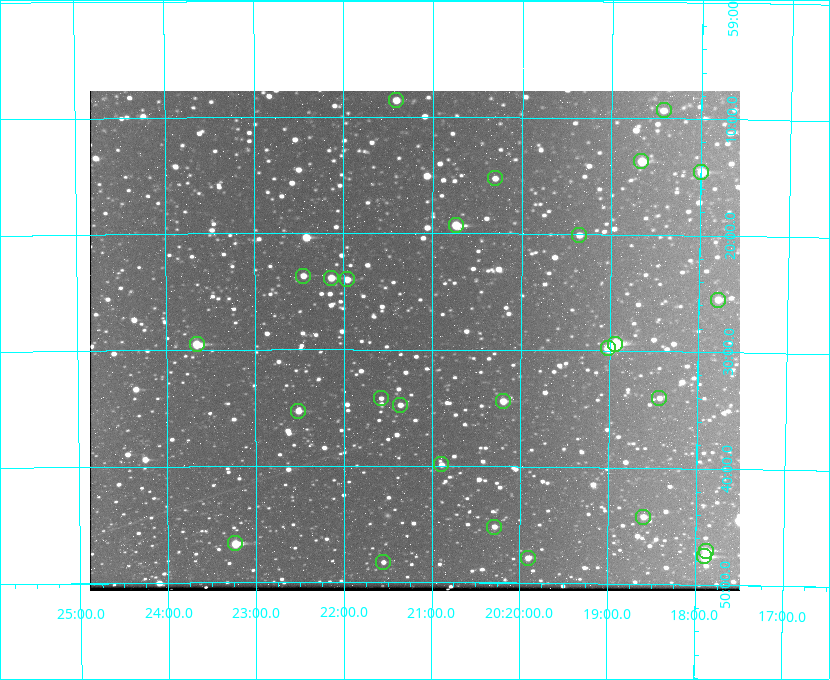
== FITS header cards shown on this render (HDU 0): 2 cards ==
NAXIS1  =                  650 / Width of table row in bytes
NAXIS2  =                  500 / Number of rows in table

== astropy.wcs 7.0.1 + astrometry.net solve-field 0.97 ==
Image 650 x 500 px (HDU 0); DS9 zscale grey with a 90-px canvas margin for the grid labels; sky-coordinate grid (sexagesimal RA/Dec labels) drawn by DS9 from the SOLVED WCS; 27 Tycho-2 reference stars matched to detected sources circled (green)
Header WCS: none
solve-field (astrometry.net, Tycho-2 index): SOLVED blind (the file carries no WCS)
Solved WCS: RA---TAN-SIP/DEC--TAN-SIP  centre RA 20:21:12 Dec +59:29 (305.30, +59.49 deg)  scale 5.16 arcsec/px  FOV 55.8' x 43.0'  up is +180 deg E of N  parity flipped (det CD > 0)
(file carries no celestial WCS; the grid is the blind solution)
Tycho-2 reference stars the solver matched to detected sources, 27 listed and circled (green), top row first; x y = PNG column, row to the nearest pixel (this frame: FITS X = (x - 90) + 1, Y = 500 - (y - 91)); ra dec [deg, ICRS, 3 dp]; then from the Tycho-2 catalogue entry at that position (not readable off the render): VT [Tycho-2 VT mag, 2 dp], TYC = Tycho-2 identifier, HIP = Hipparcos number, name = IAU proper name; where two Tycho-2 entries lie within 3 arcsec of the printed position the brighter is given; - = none
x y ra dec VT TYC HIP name
396 100 305.353 +59.143 10.51 3949-1307-1 - -
664 110 304.606 +59.155 10.95 3949-1673-1 - -
641 161 304.666 +59.228 9.63 3949-1325-1 - -
701 172 304.498 +59.243 9.91 3949-663-1 - -
495 178 305.075 +59.254 11.10 3949-857-1 - -
456 225 305.185 +59.322 8.95 3949-1869-1 - -
579 235 304.838 +59.335 10.93 3949-1877-1 - -
303 276 305.613 +59.394 10.81 3949-1261-1 - -
331 278 305.535 +59.397 10.37 3949-1383-1 - -
347 279 305.490 +59.400 10.79 3949-1179-1 - -
718 300 304.447 +59.425 10.97 3949-965-1 - -
197 344 305.915 +59.492 9.25 3949-1149-1 - -
615 344 304.733 +59.490 8.93 3949-1451-1 - -
608 348 304.755 +59.496 9.37 3949-615-1 - -
381 398 305.394 +59.570 11.70 3949-405-1 - -
659 398 304.607 +59.567 11.00 3949-1861-1 - -
503 401 305.049 +59.573 10.18 3949-1099-1 - -
400 405 305.340 +59.579 10.98 3949-39-1 - -
298 411 305.628 +59.588 10.19 3949-1517-1 - -
441 464 305.223 +59.664 11.52 3949-1631-1 - -
643 517 304.649 +59.737 10.61 3949-735-1 - -
494 527 305.073 +59.753 11.06 3949-89-1 - -
235 543 305.808 +59.778 8.73 3949-715-1 100545 -
706 551 304.470 +59.785 9.54 3949-1615-1 - -
704 556 304.474 +59.793 10.98 3949-1187-1 100048 -
528 558 304.976 +59.797 11.33 3949-1031-1 - -
383 562 305.387 +59.804 11.49 3949-285-1 - -